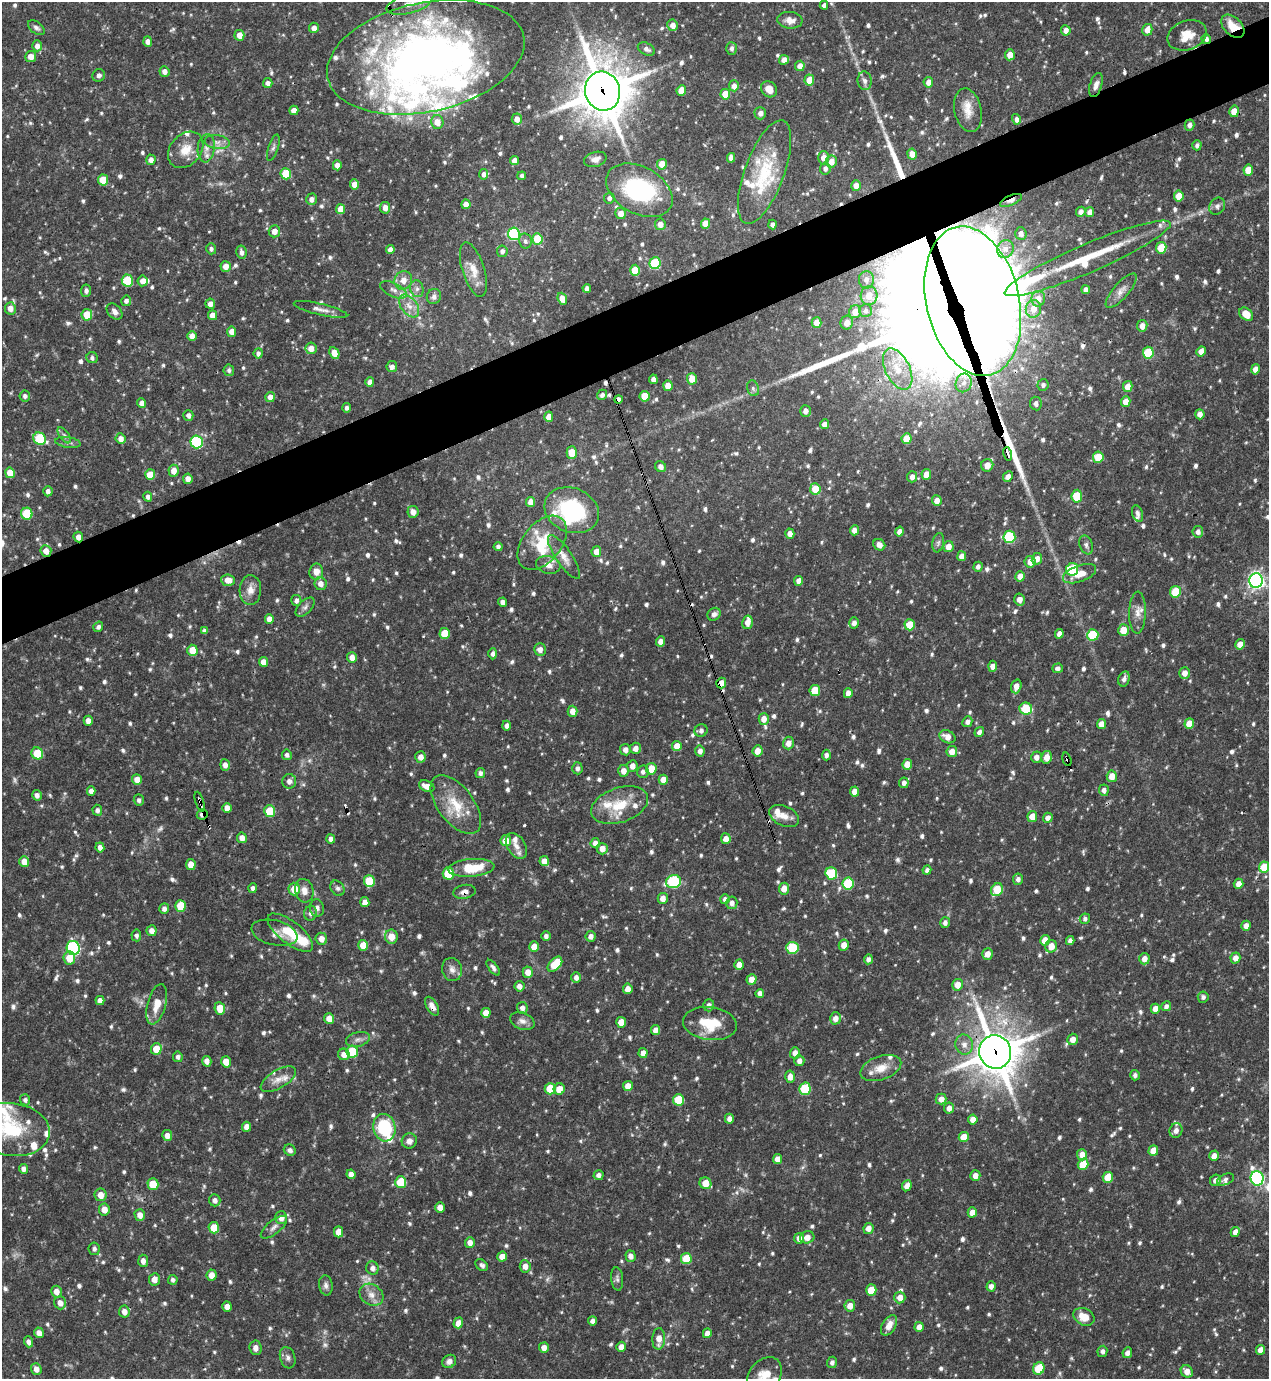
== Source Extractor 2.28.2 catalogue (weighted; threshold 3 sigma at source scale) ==
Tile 10 of 4 x 4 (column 2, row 3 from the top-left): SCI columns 1418-2684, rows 1378-2754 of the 5496 x 5509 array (HDU 1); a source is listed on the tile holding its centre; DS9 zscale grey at full resolution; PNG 1271 x 1381 px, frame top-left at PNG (2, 2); each listed source drawn as its Kron ellipse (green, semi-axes under 4 px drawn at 4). Shown black and unused: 5% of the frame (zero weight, under 3 of 4 exposures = <1% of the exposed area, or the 3 px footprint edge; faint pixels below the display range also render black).
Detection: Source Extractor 2.28.2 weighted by HDU 2 'WHT'; one run over the whole footprint, this tile lists its part. Background 0.0746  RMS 0.0037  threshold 0.0164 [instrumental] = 3 sigma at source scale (4.5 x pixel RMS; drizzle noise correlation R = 1.50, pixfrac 1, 0.05/0.05 arcsec/px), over >= 5 px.
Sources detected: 1011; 5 too faint to see at this stretch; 4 inside a brighter object's white glare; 11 cosmic-ray / hot-pixel residue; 2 long thin detections or spike segments (spike, bleed or trail) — neither listed nor drawn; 46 inside a brighter listed object's ellipse — not listed separately; of the other 943, all 500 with FLUX_AUTO >= 1.06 (the completeness limit of this list) listed and drawn (443 fainter detections not listed), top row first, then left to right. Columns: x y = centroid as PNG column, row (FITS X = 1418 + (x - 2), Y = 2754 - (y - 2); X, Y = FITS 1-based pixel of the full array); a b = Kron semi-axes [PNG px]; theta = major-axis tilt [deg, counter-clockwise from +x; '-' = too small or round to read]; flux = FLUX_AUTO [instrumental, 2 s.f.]
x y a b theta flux
409 4 23 9 15 4.7
824 5 4 4 - 1.3
790 20 12 8 -6 2.8
673 25 6 5 - 2.7
1233 26 14 9 -45 7.7
36 28 9 5 -37 1.3
314 28 5 5 - 2.2
1066 30 5 4 - 2.3
1147 30 6 5 - 3.4
239 35 5 5 - 3.5
1187 35 20 14 21 6.2
1206 39 5 4 - 1.3
148 42 5 4 - 1.8
37 46 5 5 - 2.1
731 48 6 5 - 1.2
646 49 9 6 -27 1.5
1010 55 5 5 - 3.5
31 56 5 5 - 2.9
426 57 100 54 12 250
784 60 5 4 - 2.5
800 66 5 5 - 3.1
164 71 5 5 - 2.1
99 75 6 6 - 1.4
809 80 5 5 - 5.9
865 81 9 7 -84 1.5
928 82 5 5 - 2.7
268 83 5 4 - 1.6
1096 85 12 6 72 2.1
734 86 5 5 - 2.7
769 89 9 7 -47 3.9
681 90 5 4 - 5.4
603 91 19 17 -75 1600
725 94 5 5 - 6.6
294 110 5 4 - 2.8
968 110 22 13 -78 5.5
1234 111 5 5 - 4.1
760 113 6 5 - 1.9
517 119 5 5 - 2.9
1016 119 5 4 - 1.4
437 122 7 6 - 3.7
1189 125 5 5 - 1.5
217 142 12 7 -6 2.2
1197 145 5 4 - 1.1
206 148 14 8 83 2.6
273 148 14 5 72 1.2
186 150 20 15 48 6.6
912 154 5 4 - 3.2
731 158 5 4 - 2.5
824 158 6 5 - 3
595 159 11 7 15 2.1
151 160 5 4 - 2
514 160 4 4 - 2.5
831 162 6 5 - 3.3
662 164 5 5 - 5.3
337 165 5 4 - 2.7
825 169 6 5 - 1.5
1248 170 5 5 - 5.3
765 172 55 20 70 22
286 174 5 5 - 12
484 174 5 4 - 1.7
522 176 4 3 - 1.1
103 180 5 5 - 7.8
355 184 5 4 - 3.8
856 186 5 5 - 2.9
639 190 35 23 -29 37
1179 196 5 5 - 5.1
609 198 5 5 - 1.5
312 199 6 5 - 1.7
1011 200 12 5 24 2.9
466 204 5 4 - 2.9
1217 206 9 7 54 1.4
385 208 6 5 - 2.6
340 209 5 4 - 3.9
1081 212 5 4 - 1.6
1090 212 5 4 - 2.2
621 213 5 5 - 2.9
660 224 6 5 - 2.7
705 224 5 4 - 4.2
772 224 5 4 - 1.4
274 231 6 5 - 3
1021 233 6 5 - 2
514 234 6 6 - 40
537 239 6 5 - 12
525 241 7 6 - 1.2
1161 248 6 5 - 9.6
211 249 5 5 - 1.1
1005 249 9 8 - 2.7
390 250 4 4 - 2.1
502 251 6 5 - 1.5
241 252 7 5 -79 1.6
1088 258 90 14 23 25
655 263 6 5 - 22
226 266 5 5 - 3
473 270 28 11 -72 5.6
635 270 5 5 - 9.4
127 280 6 5 - 17
403 280 9 8 - 3.3
866 280 9 7 89 1.8
143 281 5 5 - 2.4
587 288 4 4 - 1.6
417 289 8 6 -77 1.4
394 290 14 6 -26 2.3
1086 290 4 4 - 1.7
86 291 6 5 - 1.2
1121 291 21 7 49 3
434 296 8 7 - 1.6
869 296 9 8 - 4
562 299 6 4 -68 3.7
1038 299 8 7 - 3.5
126 301 5 5 - 1.3
973 301 76 46 -77 3400
210 304 5 5 - 2.1
409 306 13 8 -53 3.1
10 308 6 5 - 3.2
320 309 27 5 -13 2.5
1033 309 9 7 82 4.1
865 310 6 6 - 1.1
115 311 9 6 -48 1.8
855 312 6 6 - 3.8
1246 314 8 5 -42 5.9
87 315 6 5 - 7.3
213 315 5 4 - 2.7
847 322 7 6 - 2.7
816 323 5 5 - 3.4
1142 326 6 5 - 2.7
232 332 5 4 - 3.1
192 336 5 4 - 2.9
311 348 6 5 - 3.2
1201 351 5 4 - 2.5
258 353 5 4 - 1.2
334 353 6 4 -64 4.8
1148 353 6 5 - 16
92 358 6 5 - 1.1
392 367 5 5 - 1.5
898 369 22 12 -63 8.7
1255 369 5 4 - 2.8
229 370 6 5 - 1.1
653 379 5 4 - 2
692 379 5 5 - 4.8
370 382 5 4 - 2.4
964 383 9 8 - 2.1
1043 385 6 5 - 1.2
668 386 5 4 - 4
1128 386 5 4 - 3.2
753 388 8 6 -73 1.1
602 395 5 5 - 1.1
25 396 5 5 - 1.1
645 396 5 5 - 7
270 397 5 4 - 2.8
618 399 4 4 - 1.8
1126 402 5 4 - 3.8
142 403 5 4 - 2.3
1036 404 7 5 -81 1.6
347 408 4 4 - 1.2
805 411 6 5 - 1.9
1200 414 5 4 - 2.3
188 415 5 5 - 1.5
549 417 5 4 - 2.7
824 424 5 4 - 2.4
64 435 9 4 -54 1.1
40 439 7 6 - 20
121 439 5 5 - 2.6
907 439 5 5 - 6.3
68 442 13 5 -8 1.3
197 442 6 6 - 41
572 453 6 5 - 6.6
1008 454 7 3 -77 34
1098 457 5 5 - 8.7
987 465 6 6 - 3.9
660 466 6 5 - 1.5
174 471 6 5 - 3.4
10 473 5 4 - 5.1
926 474 5 5 - 3.3
150 475 5 5 - 7.1
912 477 5 5 - 2.2
1008 477 5 5 - 2.3
188 479 5 4 - 2.6
815 489 6 5 - 8
48 491 5 4 - 1.6
1077 496 6 5 - 10
148 497 5 4 - 1.4
937 500 5 5 - 2.9
531 502 5 4 - 3.1
572 510 28 22 -22 32
413 512 6 5 - 2.7
1138 513 8 5 -70 1.1
27 514 6 5 - 16
854 530 5 4 - 2.5
899 532 5 4 - 2.3
1198 532 6 5 - 1.7
790 534 5 4 - 2.4
78 537 5 4 - 2.6
1009 537 6 6 - 26
542 543 31 19 51 12
938 543 10 5 80 1.1
879 545 6 5 - 1.8
1086 545 10 6 -68 1.2
498 546 4 4 - 1.2
948 546 5 5 - 3.3
46 551 6 5 - 3.2
596 552 5 5 - 3.2
962 556 5 4 - 2.7
564 557 26 8 -56 3.5
1037 559 6 5 - 2.5
1030 562 6 5 - 2.8
548 565 12 8 -13 2.6
978 567 5 4 - 1.3
1072 569 6 6 - 18
316 572 8 7 - 3.2
1080 574 17 8 20 5.3
1020 576 5 4 - 3.1
228 580 7 5 -5 3.1
1256 580 7 6 - 140
799 581 5 4 - 2.6
321 584 6 6 - 2.5
250 590 15 11 86 3.3
1175 592 6 5 - 14
296 600 5 5 - 1.3
1019 600 6 5 - 2.4
503 602 4 4 - 1.5
305 607 12 6 45 1.4
1138 613 21 8 88 3.2
714 614 7 6 - 1.5
269 619 5 4 - 2.6
748 622 7 5 78 2.9
854 623 6 5 - 1.9
910 625 5 5 - 8.3
98 627 5 4 - 1.2
1123 630 6 5 - 5.5
204 631 4 4 - 1.1
445 633 5 5 - 8.3
1059 634 5 4 - 2
1093 635 6 5 - 14
660 641 5 4 - 2.4
1240 644 5 4 - 3.7
540 649 6 6 - 2.1
192 650 5 5 - 5.8
493 654 5 4 - 1.2
352 657 5 5 - 2.5
263 662 5 4 - 2.8
993 666 5 4 - 2.7
1058 668 5 5 - 1.2
1184 673 6 5 - 2.7
1124 679 8 5 74 1.4
721 683 5 5 - 3.2
1016 686 7 5 73 2.7
815 691 5 5 - 10
848 693 5 4 - 2.7
1026 709 6 6 - 12
572 711 5 5 - 2.9
764 719 6 5 - 2.9
88 721 5 4 - 2.4
967 722 5 5 - 1.5
1101 724 5 4 - 3.2
1189 724 5 5 - 5.2
506 726 5 4 - 1.5
701 731 6 6 - 1.5
979 732 5 4 - 1.3
947 737 8 6 -26 3.3
788 743 6 5 - 2.8
677 746 5 4 - 3.7
635 748 5 5 - 2.5
625 750 5 5 - 2.1
700 751 5 4 - 1.9
757 751 5 5 - 3.3
952 752 5 5 - 3.5
37 753 6 5 - 12
287 755 5 5 - 1.2
826 755 5 4 - 1.4
420 757 5 5 - 2.3
1036 757 6 5 - 2.2
1047 757 6 5 - 3.5
1067 759 7 3 -72 4.6
907 764 5 4 - 4.1
225 765 5 4 - 1.9
632 766 6 5 - 2.5
577 768 6 5 - 1.3
651 769 6 5 - 5.9
623 771 6 5 - 2.9
643 772 6 5 - 1.4
480 773 5 5 - 1.1
1112 776 6 5 - 4.3
137 780 5 5 - 3.4
663 780 5 4 - 3.8
289 781 7 7 - 1.8
904 783 5 4 - 1.6
427 786 8 5 -23 3.1
1104 790 5 5 - 1.6
91 791 5 4 - 2
854 792 5 4 - 3
37 795 5 4 - 1.5
139 800 6 5 - 1.1
200 802 10 3 -71 1.7
456 805 34 18 -53 13
620 805 29 17 19 11
227 808 5 4 - 3.1
97 810 5 5 - 1.3
270 811 6 5 - 13
202 814 5 5 - 1.5
784 816 16 10 -24 3.6
1032 817 5 5 - 5.3
1048 818 5 4 - 2.1
242 838 5 5 - 2.6
331 839 4 4 - 1.5
726 839 5 5 - 2.6
506 841 5 5 - 5.2
595 843 5 4 - 1.9
516 846 14 9 -59 3.2
100 847 5 4 - 1.9
602 849 6 5 - 3
544 861 5 4 - 2.9
24 862 5 5 - 3.8
191 864 5 5 - 3.3
1264 867 5 5 - 8.7
471 868 23 9 5 13
927 870 4 4 - 1.3
448 873 6 5 - 14
831 873 6 6 - 17
1018 879 5 5 - 1.4
369 881 6 5 - 13
673 882 7 6 - 35
848 884 6 5 - 18
1239 884 5 4 - 2.5
253 888 5 4 - 1.3
337 888 8 6 -57 1.1
294 889 6 6 - 5.9
784 889 6 5 - 3.3
997 890 7 5 60 11
304 891 12 9 -75 3.1
464 892 11 7 11 1.9
663 898 5 5 - 2.4
725 899 5 4 - 1.6
365 902 5 4 - 2.5
732 903 6 5 - 1.8
181 906 6 5 - 11
317 908 8 7 - 1.3
164 909 5 5 - 1.4
310 913 7 6 - 1.4
1085 919 5 5 - 1.1
945 923 5 5 - 1.4
1246 926 5 4 - 2.3
152 931 5 5 - 2.4
275 933 23 12 -13 3.4
290 933 27 11 -38 11
136 935 6 5 - 1.1
546 936 5 4 - 1.3
591 936 5 5 - 1.8
391 937 7 6 - 4.7
321 939 6 6 - 2.5
1045 940 5 4 - 4.1
1070 941 4 4 - 1.4
363 945 5 5 - 5.1
844 945 5 5 - 3
1051 946 6 5 - 4.5
534 947 5 5 - 4.1
73 948 7 6 - 55
792 948 6 6 - 16
987 954 6 5 - 3.1
69 958 6 6 - 6.4
1235 958 5 5 - 2.7
868 959 5 4 - 1.4
1144 959 6 5 - 2.7
555 964 9 5 48 11
739 965 5 4 - 2.4
493 968 9 4 -53 1.2
452 969 12 9 -73 2.4
528 972 5 5 - 3.2
576 977 5 5 - 1.7
751 979 5 5 - 3.4
957 985 6 5 - 3.8
520 986 5 5 - 2
628 989 5 4 - 2.6
760 993 4 4 - 1.6
1203 997 5 5 - 1.1
100 1001 4 4 - 2.2
157 1004 21 9 75 5.3
709 1005 6 5 - 1.6
432 1006 10 5 -60 2.2
1166 1006 5 4 - 1.3
220 1008 6 5 - 5.7
522 1008 6 5 - 1.7
1155 1009 5 4 - 2.6
486 1013 5 5 - 3.4
329 1018 5 5 - 3.8
835 1018 6 5 - 2.6
522 1021 12 8 -19 2.2
621 1022 5 5 - 4.5
710 1024 27 16 -7 12
656 1030 5 4 - 2.3
358 1039 12 7 14 1.8
1073 1039 6 5 - 3.4
964 1045 10 8 -76 2.6
156 1049 6 5 - 6.5
352 1051 6 5 - 14
995 1052 17 16 - 1100
643 1053 5 4 - 2.5
795 1053 5 5 - 2.6
344 1054 6 5 - 3.2
178 1057 5 5 - 1.2
207 1061 5 4 - 2.2
799 1061 5 5 - 1.9
226 1062 6 4 -73 4.3
881 1068 21 11 19 5.5
1135 1075 5 5 - 1.3
790 1077 6 4 86 2.4
278 1079 20 9 31 3.9
628 1086 5 5 - 3.4
550 1089 6 5 - 12
559 1089 5 5 - 4.2
805 1089 6 5 - 19
941 1099 5 5 - 2.7
25 1100 5 5 - 1.1
678 1100 6 5 - 13
949 1108 5 5 - 2.5
729 1119 5 4 - 1.9
973 1119 5 4 - 2.9
247 1127 5 4 - 2.8
384 1128 14 11 -78 23
11 1129 38 26 -8 23
1176 1130 7 6 - 2.2
167 1135 5 5 - 2.3
964 1137 5 5 - 5.3
409 1141 8 7 - 1.7
290 1150 6 5 - 1.5
1153 1151 5 5 - 5
1082 1155 5 5 - 3.5
1214 1156 5 4 - 2.4
777 1159 5 4 - 2.5
1083 1164 6 5 - 8
24 1169 5 4 - 1.6
351 1174 5 4 - 2.3
599 1175 5 5 - 1.6
975 1175 5 5 - 2.3
1108 1177 5 5 - 8.6
1257 1178 7 6 - 83
1225 1179 9 5 23 1.2
1215 1180 6 5 - 2.1
401 1182 6 5 - 11
705 1183 6 5 - 5
153 1184 6 5 - 8.7
907 1186 5 4 - 2.2
101 1195 6 6 - 3.8
215 1200 6 5 - 1.7
440 1207 5 5 - 3
104 1209 6 5 - 3.4
972 1212 5 4 - 3.8
140 1215 6 5 - 2.8
281 1218 6 6 - 2.9
274 1227 16 6 39 1.8
214 1228 6 5 - 7.8
868 1228 5 5 - 2.7
338 1232 5 4 - 4.5
1235 1232 5 4 - 2.1
807 1237 7 6 - 3.2
799 1238 5 5 - 2.4
470 1243 5 5 - 2.5
94 1249 6 5 - 1.2
631 1256 5 5 - 2
502 1257 5 5 - 3.1
686 1259 6 5 - 11
143 1261 6 5 - 1.9
482 1265 7 5 -40 1.1
525 1266 6 5 - 2.7
372 1268 6 6 - 1.6
212 1275 5 5 - 3.1
154 1279 6 5 - 2.8
617 1279 12 6 -84 1.2
173 1280 5 4 - 1.1
326 1285 10 7 -80 1.5
991 1286 5 4 - 1.8
871 1290 5 5 - 8.6
56 1292 6 5 - 2.7
371 1295 13 10 -35 3.2
900 1297 6 5 - 3
60 1303 6 6 - 2.4
850 1306 5 5 - 3.2
227 1307 5 5 - 2.9
124 1312 6 5 - 2.5
1084 1317 11 8 -27 5.1
592 1321 4 4 - 1.6
458 1323 5 5 - 3.1
889 1325 11 6 60 3.2
919 1327 5 4 - 2.7
39 1333 5 4 - 2.3
707 1333 5 4 - 2.4
659 1339 11 6 87 3.6
28 1342 5 4 - 1.6
621 1347 5 4 - 2.6
255 1348 7 6 - 1.9
544 1348 5 5 - 2.5
1260 1350 5 4 - 2.5
1102 1351 5 5 - 1.4
1127 1353 5 4 - 1.8
288 1358 11 7 -73 1.5
449 1361 7 6 - 1.7
832 1362 6 5 - 1.3
36 1369 6 5 - 2.3
1039 1369 6 5 - 12
1187 1371 6 5 - 3.1
765 1375 20 15 50 7.7
Overlapping masked pixels (flux is a lower limit): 17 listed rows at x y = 1233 26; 1206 39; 426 57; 603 91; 1011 200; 973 301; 618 399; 1008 454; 78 537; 46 551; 721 683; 1067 759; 200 802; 202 814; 464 892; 432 1006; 995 1052
Isophote crosses this tile's border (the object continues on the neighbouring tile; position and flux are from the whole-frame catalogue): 3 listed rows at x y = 409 4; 11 1129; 765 1375